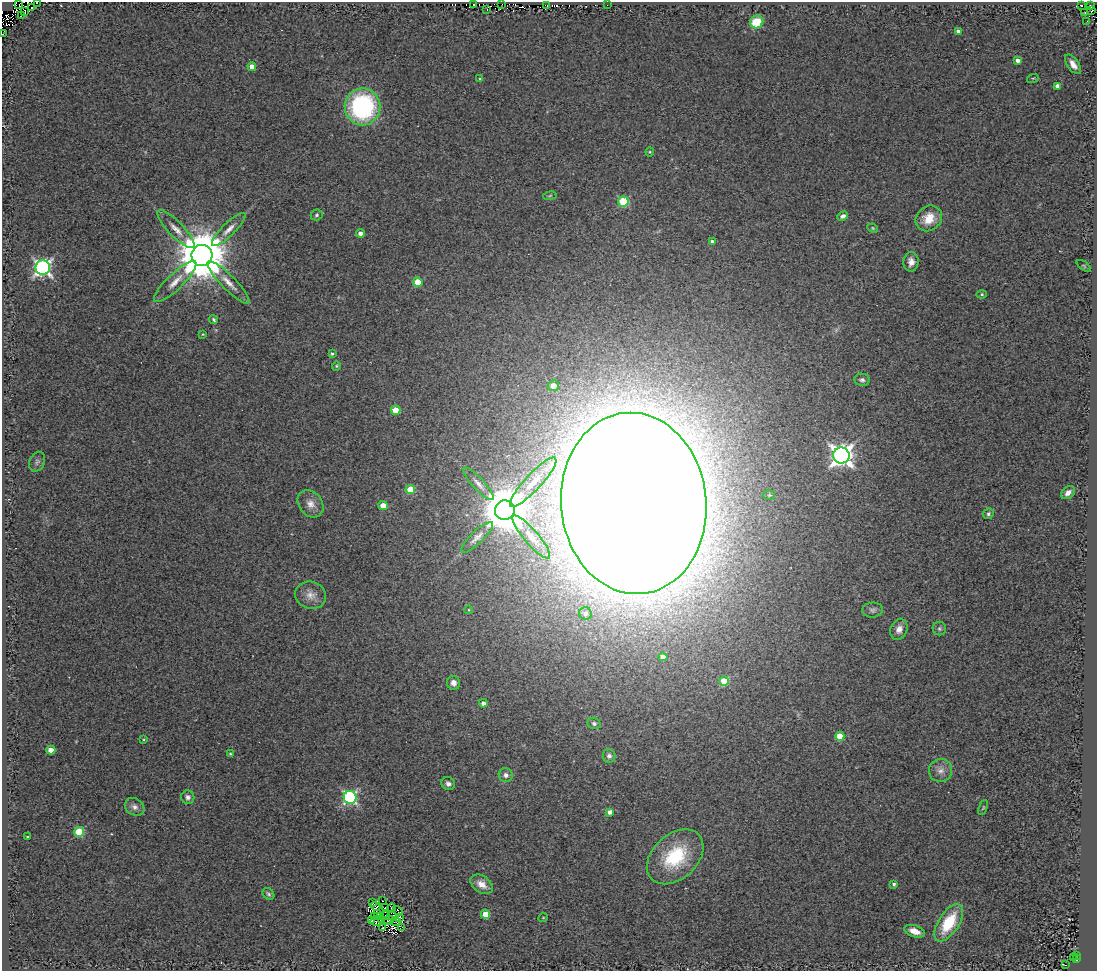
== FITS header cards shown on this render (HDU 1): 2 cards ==
NAXIS1  =                 1095
NAXIS2  =                  969

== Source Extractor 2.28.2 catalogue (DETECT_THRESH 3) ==
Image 1095 x 969 px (HDU 1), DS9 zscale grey, 1 PNG px = 1 image px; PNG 1099 x 973 px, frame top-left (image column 1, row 969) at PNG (2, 2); each listed source drawn as its Kron ellipse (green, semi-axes under 4 px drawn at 4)
Background 0.61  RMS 0.24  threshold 0.722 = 3 sigma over >= 5 px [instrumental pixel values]
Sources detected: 129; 7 with non-positive FLUX_AUTO (blend fragments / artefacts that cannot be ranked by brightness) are neither listed nor drawn; the other 122 listed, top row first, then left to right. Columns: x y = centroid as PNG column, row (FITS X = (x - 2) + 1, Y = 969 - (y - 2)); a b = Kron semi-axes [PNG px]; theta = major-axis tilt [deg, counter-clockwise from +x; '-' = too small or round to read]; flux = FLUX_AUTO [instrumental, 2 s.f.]
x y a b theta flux
37 3 2 2 - 92
19 4 2 2 - 800
473 4 2 2 - 53
502 4 2 2 - 33
547 5 3 2 - 52
607 5 2 2 - 11
1081 5 3 2 - 66
1091 6 3 2 - 44
32 8 2 2 - 180
487 10 3 2 - 34
25 11 4 2 - 200
1092 11 2 2 - 54
1085 12 3 2 - 20
21 15 4 2 - 110
1087 21 3 2 - 16
757 22 7 6 - 490
958 31 4 4 - 77
2 34 2 2 - 270
1018 60 4 4 - 78
1073 64 11 5 -55 120
252 67 4 4 - 150
1033 78 6 3 17 20
480 79 4 4 - 18
1058 86 4 4 - 100
362 107 18 18 - 2500
650 152 4 4 - 17
550 196 7 3 9 19
623 202 5 5 - 1200
317 215 6 5 - 32
843 216 5 4 - 61
929 218 14 12 40 330
873 228 6 4 -23 21
176 229 25 7 -46 170
229 229 22 6 44 140
360 233 4 4 - 83
712 242 4 4 - 93
202 255 10 10 - 100000
911 262 9 7 88 110
1084 266 8 4 -36 20
43 268 7 7 - 5400
175 282 28 8 44 220
228 282 29 7 -45 200
418 282 5 4 - 410
982 294 5 4 - 25
214 320 4 3 - 29
203 334 4 4 - 16
332 353 4 3 - 26
336 366 5 4 - 20
862 380 8 6 -10 43
553 386 6 5 - 170
396 410 5 4 - 320
841 455 8 8 - 12000
37 462 10 7 66 49
533 482 33 8 47 330
478 484 21 6 -47 110
410 490 5 4 - 450
1068 493 8 5 40 98
769 495 6 5 - 25
634 503 91 72 -84 180000
310 504 15 11 -51 160
383 505 4 4 - 200
505 510 10 10 - 92000
988 514 6 5 - 35
477 537 21 6 43 110
531 537 28 7 -49 180
311 595 15 13 -16 170
469 610 4 3 - 12
873 610 10 7 7 54
585 613 6 6 - 80
899 629 11 8 69 120
939 629 7 7 - 34
663 657 4 4 - 150
724 681 5 4 - 480
454 683 7 6 - 94
483 703 4 4 - 75
594 723 7 5 -20 39
840 736 4 4 - 460
143 740 4 3 - 15
51 750 4 4 - 200
230 754 4 3 - 15
609 756 6 6 - 54
941 770 12 11 - 120
506 775 7 7 - 67
448 784 7 6 - 64
188 797 7 6 - 68
350 797 6 6 - 3100
135 807 10 8 -33 87
983 808 8 4 68 21
610 812 4 4 - 83
79 832 5 5 - 760
27 837 3 2 - 15
675 857 32 22 43 1100
482 884 12 8 -35 160
894 884 4 4 - 32
268 894 6 5 - 34
382 901 2 2 - 16
373 902 2 2 - 16
376 907 5 3 - 29
386 908 4 2 - 21
391 908 4 2 - 0.019
398 911 6 2 -48 7.3
378 914 3 2 - 15
485 914 4 4 - 330
385 916 2 2 - 22
392 916 5 2 - 0.53
375 917 2 2 - 18
381 917 4 2 - 8.8
400 917 3 2 - 9.3
543 918 4 3 - 12
382 919 3 2 - 6.7
372 920 2 2 - 6.4
389 920 5 3 - 16
377 921 6 3 -4 25
396 922 5 2 - 1.3
949 923 21 10 57 770
402 927 3 2 - 19
383 928 2 2 - 9.9
915 931 11 5 -18 190
1077 955 3 2 - 39
1073 957 2 2 - 19
1077 959 3 2 - 47
1065 965 4 2 - 29
At the frame edge (FLAGS 8, measured only in part): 2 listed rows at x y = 37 3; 2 34
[7 non-positive-flux detections neither listed nor drawn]